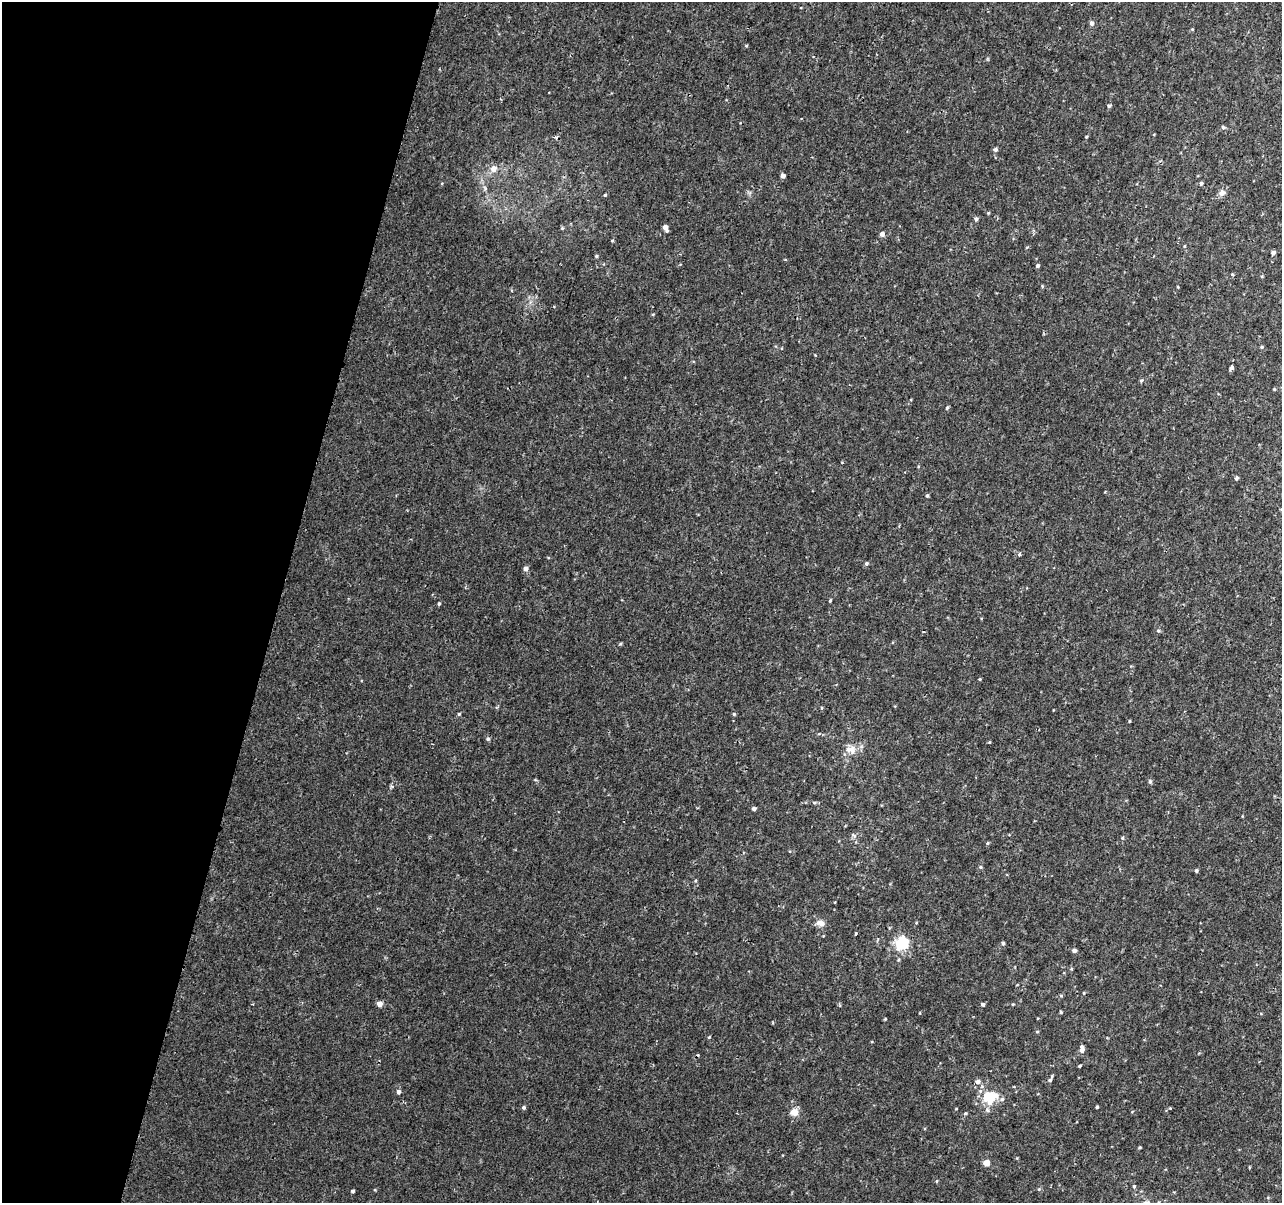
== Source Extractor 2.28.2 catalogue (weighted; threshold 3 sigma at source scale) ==
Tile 9 of 4 x 4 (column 1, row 3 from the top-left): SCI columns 23-1302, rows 1533-2733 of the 5158 x 5405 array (HDU 1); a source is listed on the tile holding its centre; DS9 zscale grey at full resolution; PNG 1284 x 1205 px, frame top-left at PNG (2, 2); no overlay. Shown black and unused: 22% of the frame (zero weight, under 2 of 3 exposures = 3% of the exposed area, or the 3 px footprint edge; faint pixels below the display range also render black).
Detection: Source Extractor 2.28.2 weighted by HDU 2 'WHT'; one run over the whole footprint, this tile lists its part. Background 0.00219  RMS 0.0029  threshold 0.013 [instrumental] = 3 sigma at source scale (4.5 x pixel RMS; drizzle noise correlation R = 1.50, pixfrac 1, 0.0396/0.0396 arcsec/px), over >= 5 px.
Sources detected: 98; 3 cosmic-ray / hot-pixel residue — not listed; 1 inside a brighter listed object's ellipse — not listed separately; the other 94 listed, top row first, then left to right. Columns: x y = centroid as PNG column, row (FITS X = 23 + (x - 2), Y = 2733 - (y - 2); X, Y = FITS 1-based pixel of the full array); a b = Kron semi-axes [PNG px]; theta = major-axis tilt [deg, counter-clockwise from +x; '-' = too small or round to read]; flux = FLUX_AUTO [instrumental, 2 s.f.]
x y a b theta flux
1092 23 5 5 - 0.96
1192 29 4 3 - 0.24
746 46 5 3 - 0.25
1109 106 5 4 - 0.48
1223 127 6 5 - 0.52
1086 137 4 3 - 0.24
995 149 5 4 - 0.72
493 169 7 6 - 2.1
783 175 4 4 - 1.2
1201 184 5 4 - 0.54
1222 193 10 8 20 1.2
605 195 4 3 - 0.36
988 213 4 4 - 0.27
976 219 6 5 - 0.56
562 228 5 4 - 0.34
665 228 6 4 -70 1.7
882 234 5 5 - 1.3
612 241 5 3 - 0.25
1184 246 5 3 - 0.27
1027 247 5 3 - 0.24
1273 252 4 4 - 0.98
596 256 4 4 - 0.33
785 260 5 3 - 0.23
1038 266 4 4 - 0.62
1232 274 4 4 - 0.25
1262 277 5 3 - 0.25
1042 286 4 4 - 0.28
1178 287 4 2 - 0.21
653 314 5 3 - 0.25
1262 347 5 4 - 0.35
1231 368 4 3 - 1.5
1141 381 5 4 - 0.42
1274 389 4 4 - 0.3
947 408 5 4 - 0.4
1236 478 5 5 - 0.52
927 496 5 4 - 0.4
1019 554 5 4 - 0.67
866 563 5 4 - 0.57
526 569 5 5 - 1.2
830 600 5 3 - 0.31
439 604 4 3 - 0.39
1158 631 5 5 - 0.42
980 679 4 3 - 0.27
459 714 4 4 - 0.35
734 714 5 4 - 0.33
1129 721 3 3 - 0.27
488 739 6 4 23 0.44
989 742 4 4 - 0.24
851 750 16 12 -27 3
1150 781 6 4 -88 0.5
391 786 6 4 1 0.4
814 803 6 4 -2 0.4
754 808 4 4 - 0.76
1122 838 5 4 - 0.32
987 843 5 4 - 0.33
980 867 5 4 - 0.37
1196 871 5 4 - 0.44
695 881 5 3 - 0.28
835 902 4 2 - 0.17
820 923 13 8 -8 1.7
856 933 4 3 - 0.28
902 943 18 15 56 7.9
1003 943 5 4 - 0.47
1074 950 6 5 - 0.64
1071 969 5 4 - 0.28
1084 993 4 4 - 0.25
1061 996 5 4 - 0.32
379 1004 5 5 - 2
983 1004 4 4 - 0.6
1013 1004 4 3 - 0.23
1061 1012 4 4 - 0.31
920 1013 4 3 - 0.18
885 1019 4 3 - 0.25
1037 1032 5 4 - 0.33
709 1037 4 4 - 0.3
1082 1049 8 5 89 1.4
1079 1066 3 3 - 0.37
1050 1080 6 5 - 0.66
977 1081 7 6 - 1.1
398 1092 5 5 - 0.83
990 1097 21 16 20 7.9
523 1107 4 4 - 0.51
1097 1107 3 3 - 0.35
1170 1108 3 3 - 0.22
956 1109 4 2 - 0.2
794 1112 9 9 - 2.4
965 1113 5 4 - 0.36
1139 1147 3 2 - 0.29
986 1163 5 4 - 4.1
937 1181 5 3 - 0.26
1134 1186 5 4 - 0.35
1039 1189 5 5 - 0.38
375 1190 4 3 - 0.24
353 1191 4 3 - 0.51
Unlisted compact peaks at least as high as the median listed source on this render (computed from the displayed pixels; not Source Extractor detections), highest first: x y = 620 644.